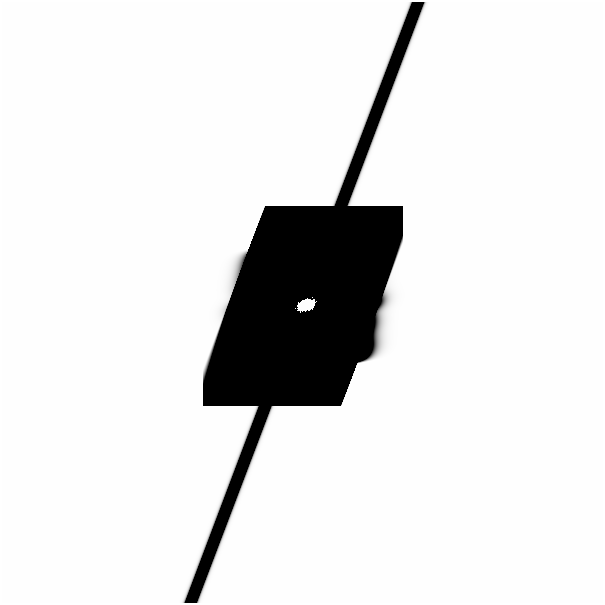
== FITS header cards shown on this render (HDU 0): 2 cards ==
NAXIS1  =                  601
NAXIS2  =                  601

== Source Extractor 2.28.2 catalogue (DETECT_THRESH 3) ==
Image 601 x 601 px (HDU 0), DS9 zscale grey, 1 PNG px = 1 image px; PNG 605 x 605 px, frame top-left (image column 1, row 601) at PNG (0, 2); no overlay
Background -1.39e-29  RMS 1.5e-28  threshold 4.57e-28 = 3 sigma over >= 5 px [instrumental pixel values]
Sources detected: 17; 15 with non-positive FLUX_AUTO (blend fragments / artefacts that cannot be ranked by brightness) are not listed; the other 2 listed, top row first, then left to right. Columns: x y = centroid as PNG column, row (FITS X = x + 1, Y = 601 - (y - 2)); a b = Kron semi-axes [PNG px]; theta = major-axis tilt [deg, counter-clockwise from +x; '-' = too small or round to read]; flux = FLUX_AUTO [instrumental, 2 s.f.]
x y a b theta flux
304 305 15 9 18 4.4e+00
11 591 27 26 - 6.4e-15
At the frame edge (FLAGS 8, measured only in part): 1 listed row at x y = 11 591
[15 non-positive-flux detections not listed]